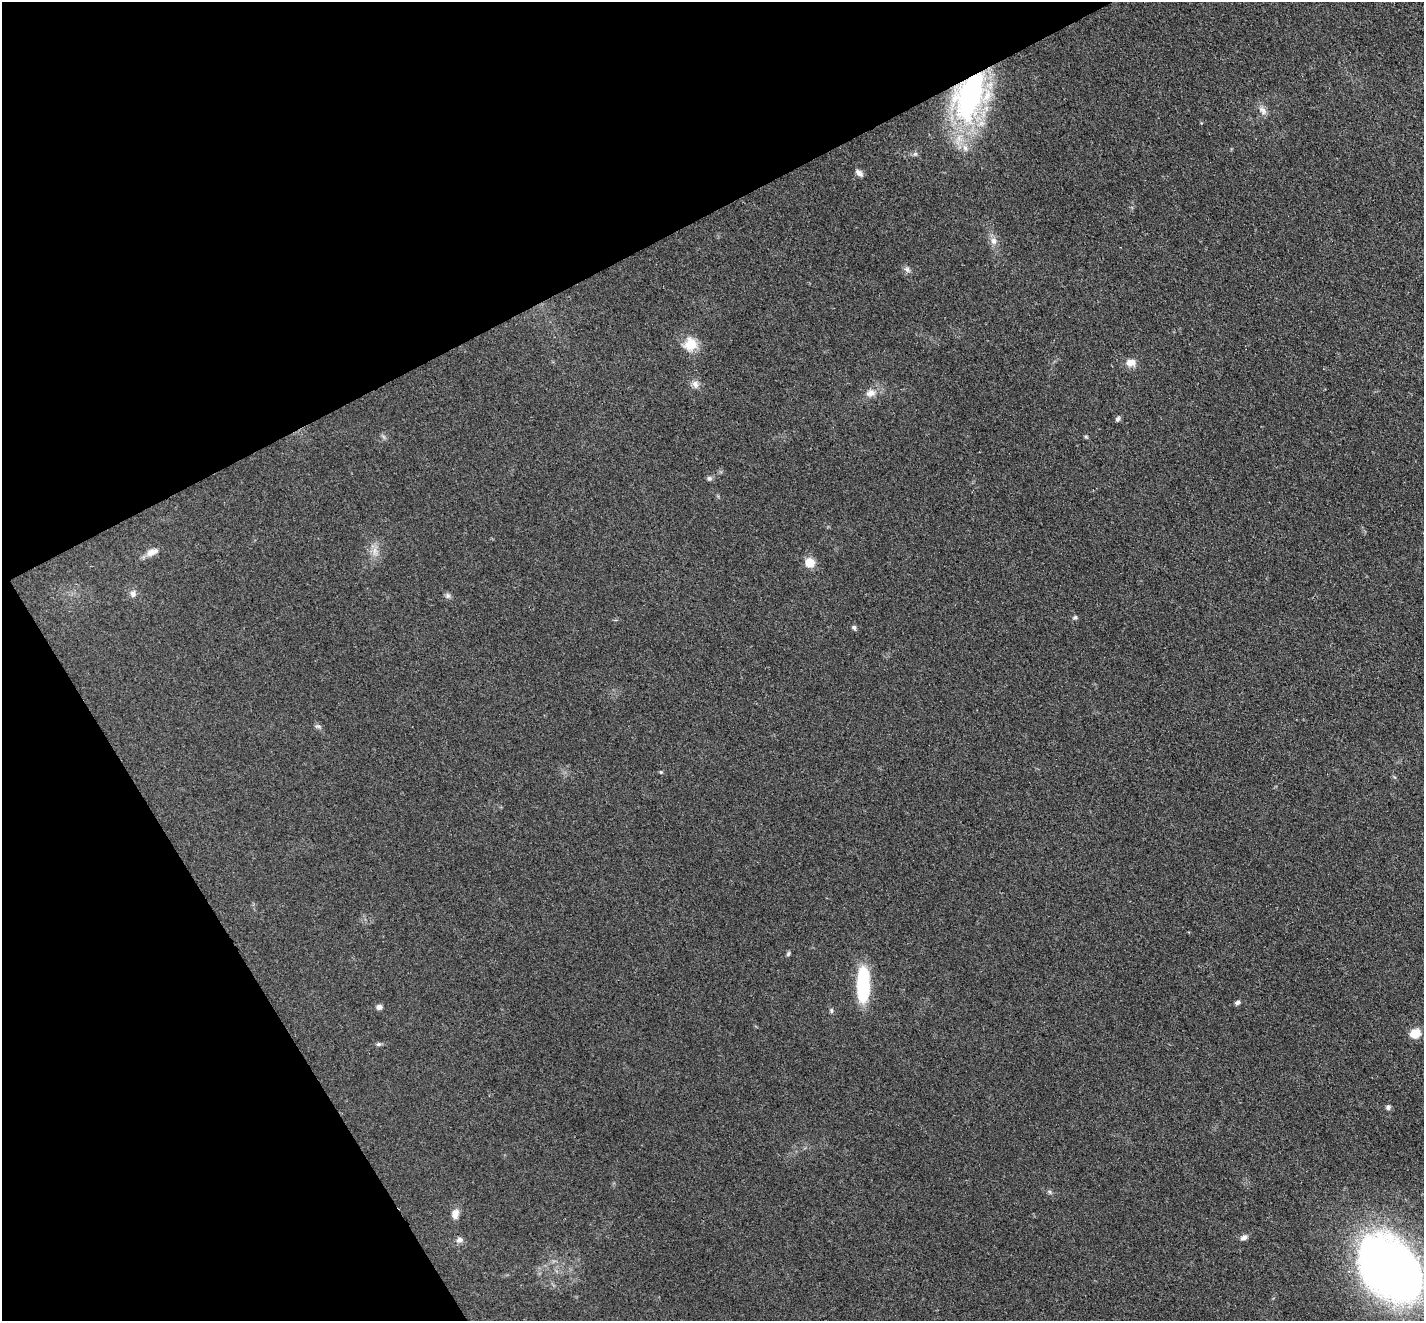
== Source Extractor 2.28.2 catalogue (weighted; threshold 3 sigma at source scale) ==
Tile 5 of 4 x 4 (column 1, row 2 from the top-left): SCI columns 82-1503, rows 2972-4290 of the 5851 x 5809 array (HDU 1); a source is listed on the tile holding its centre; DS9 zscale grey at full resolution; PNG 1426 x 1323 px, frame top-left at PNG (2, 2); no overlay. Shown black and unused: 27% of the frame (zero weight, under 3 of 4 exposures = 7% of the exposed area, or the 3 px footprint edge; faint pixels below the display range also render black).
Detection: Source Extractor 2.28.2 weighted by HDU 2 'WHT'; one run over the whole footprint, this tile lists its part. Background 0.0899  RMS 0.0078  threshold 0.035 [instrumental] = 3 sigma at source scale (4.5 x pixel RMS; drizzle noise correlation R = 1.50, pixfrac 1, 0.05/0.05 arcsec/px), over >= 5 px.
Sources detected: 36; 1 inside a brighter object's white glare — not listed; the other 35 listed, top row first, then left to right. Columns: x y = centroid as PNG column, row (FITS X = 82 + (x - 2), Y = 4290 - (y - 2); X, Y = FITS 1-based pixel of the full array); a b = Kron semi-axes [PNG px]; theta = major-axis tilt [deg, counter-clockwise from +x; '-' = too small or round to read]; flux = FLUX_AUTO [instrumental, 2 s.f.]
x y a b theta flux
970 96 51 30 68 180
1263 110 14 7 -46 4.2
965 148 10 6 -69 4
915 154 7 4 18 1.5
859 173 11 6 -42 3.3
993 241 10 8 -75 4.2
907 269 8 7 - 2.5
690 344 17 16 - 14
1131 362 13 10 1 6.7
695 384 11 8 -62 4
870 393 13 9 16 6
1118 419 8 5 54 1.7
1086 437 6 4 -18 0.93
709 478 7 6 - 1.7
375 550 14 4 83 4.4
152 552 16 8 20 6.2
809 563 11 10 - 9.7
133 594 8 8 - 3.2
448 595 7 7 - 2.1
1075 617 6 5 - 1.3
854 627 6 5 - 1.7
318 726 8 5 -18 1.8
661 772 5 3 - 0.76
788 954 7 4 64 1.3
863 985 34 12 89 56
1237 1002 7 5 33 1.8
379 1007 7 6 - 2.7
831 1010 7 5 -90 1.3
1415 1034 8 7 - 17
378 1044 7 5 18 1.5
1388 1107 6 6 - 1.8
455 1214 12 8 73 5.4
1244 1238 9 6 33 3
459 1240 9 7 27 3
1387 1269 70 50 -51 540
Overlapping masked pixels (flux is a lower limit): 1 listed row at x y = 970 96